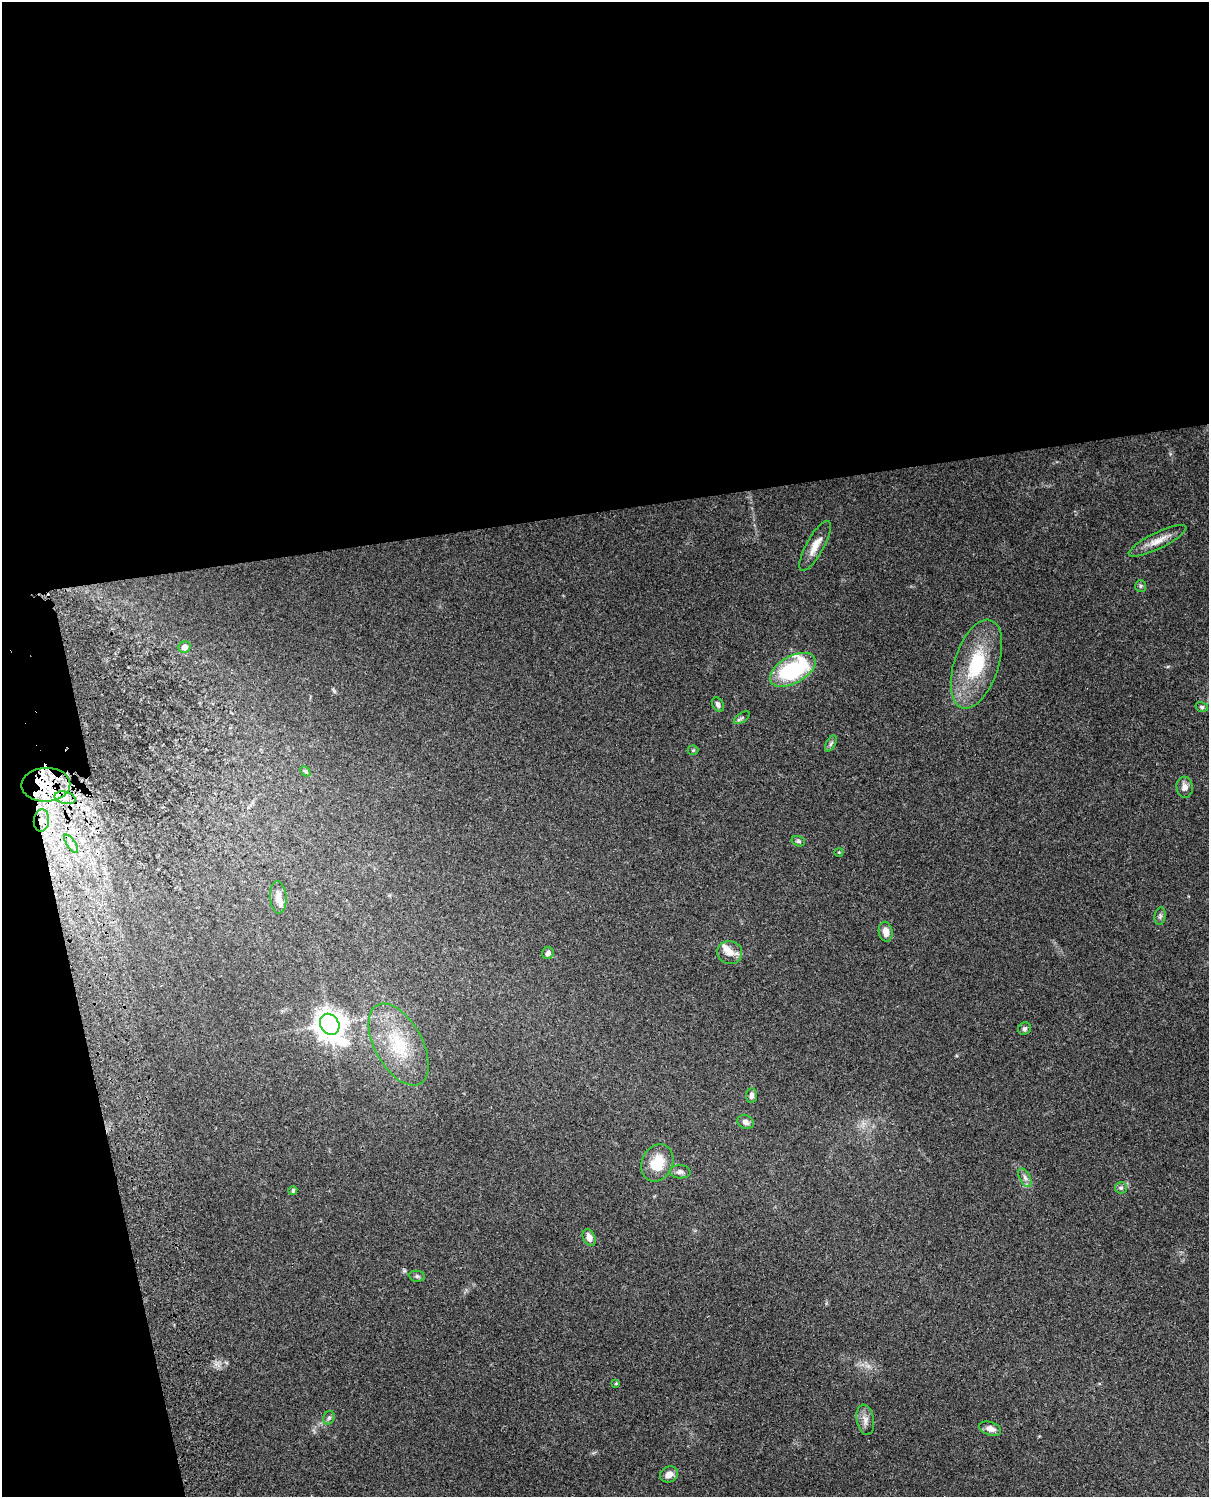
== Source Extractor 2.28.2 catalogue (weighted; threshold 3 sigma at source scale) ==
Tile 1 of 4 x 3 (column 1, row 1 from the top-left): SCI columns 140-1346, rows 3267-4761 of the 5086 x 4924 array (HDU 1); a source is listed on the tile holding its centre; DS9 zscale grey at full resolution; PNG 1211 x 1499 px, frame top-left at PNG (2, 2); each listed source drawn as its Kron ellipse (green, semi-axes under 4 px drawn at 4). Shown black and unused: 39% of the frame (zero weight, under 3 of 4 exposures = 6% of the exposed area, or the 3 px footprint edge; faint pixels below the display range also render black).
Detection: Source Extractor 2.28.2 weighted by HDU 2 'WHT'; one run over the whole footprint, this tile lists its part. Background 0.101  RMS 0.0064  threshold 0.0288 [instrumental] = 3 sigma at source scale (4.5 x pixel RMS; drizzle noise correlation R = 1.50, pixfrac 1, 0.05/0.05 arcsec/px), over >= 5 px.
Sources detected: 44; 1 cosmic-ray / hot-pixel residue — neither listed nor drawn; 2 inside a brighter listed object's ellipse — not listed separately; the other 41 listed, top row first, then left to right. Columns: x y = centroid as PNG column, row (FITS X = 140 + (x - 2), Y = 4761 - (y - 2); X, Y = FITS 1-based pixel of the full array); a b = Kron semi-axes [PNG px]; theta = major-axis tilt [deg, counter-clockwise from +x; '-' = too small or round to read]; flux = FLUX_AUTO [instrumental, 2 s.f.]
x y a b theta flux
1158 541 32 8 26 7.8
815 546 28 8 61 7.9
1141 586 6 5 - 1.1
184 647 6 5 - 3.7
976 664 46 22 72 38
793 670 25 13 29 65
718 704 8 5 -57 1.8
1202 707 6 5 - 1.3
742 718 9 4 33 1.3
831 743 9 4 63 1.5
693 750 5 5 - 0.76
305 771 6 4 -44 0.86
46 785 24 17 2 27
1185 787 10 8 -84 3.8
65 798 10 6 -13 4.1
41 820 11 7 85 5
798 841 7 5 -16 1.2
71 844 10 4 -56 2.5
839 852 4 3 - 0.48
278 897 16 8 -86 5
1160 916 9 5 82 1.6
886 932 10 7 -81 4.6
548 953 6 5 - 2.2
730 953 12 11 - 5.2
330 1024 11 9 -57 790
1025 1029 6 6 - 1.4
399 1044 45 24 -61 33
751 1096 7 5 86 2.5
746 1122 8 6 -26 2.9
657 1163 19 15 65 15
680 1172 10 6 -2 2.1
1025 1178 10 5 -63 2.2
1121 1188 6 5 - 1.2
293 1190 4 4 - 1.5
589 1238 9 6 -65 4.7
417 1276 8 5 -9 1.3
616 1383 4 4 - 0.69
329 1418 7 5 67 1.3
865 1420 15 8 -79 4.2
990 1429 11 6 -19 4
669 1474 9 7 26 4.2
Overlapping masked pixels (flux is a lower limit): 2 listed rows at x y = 46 785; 41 820